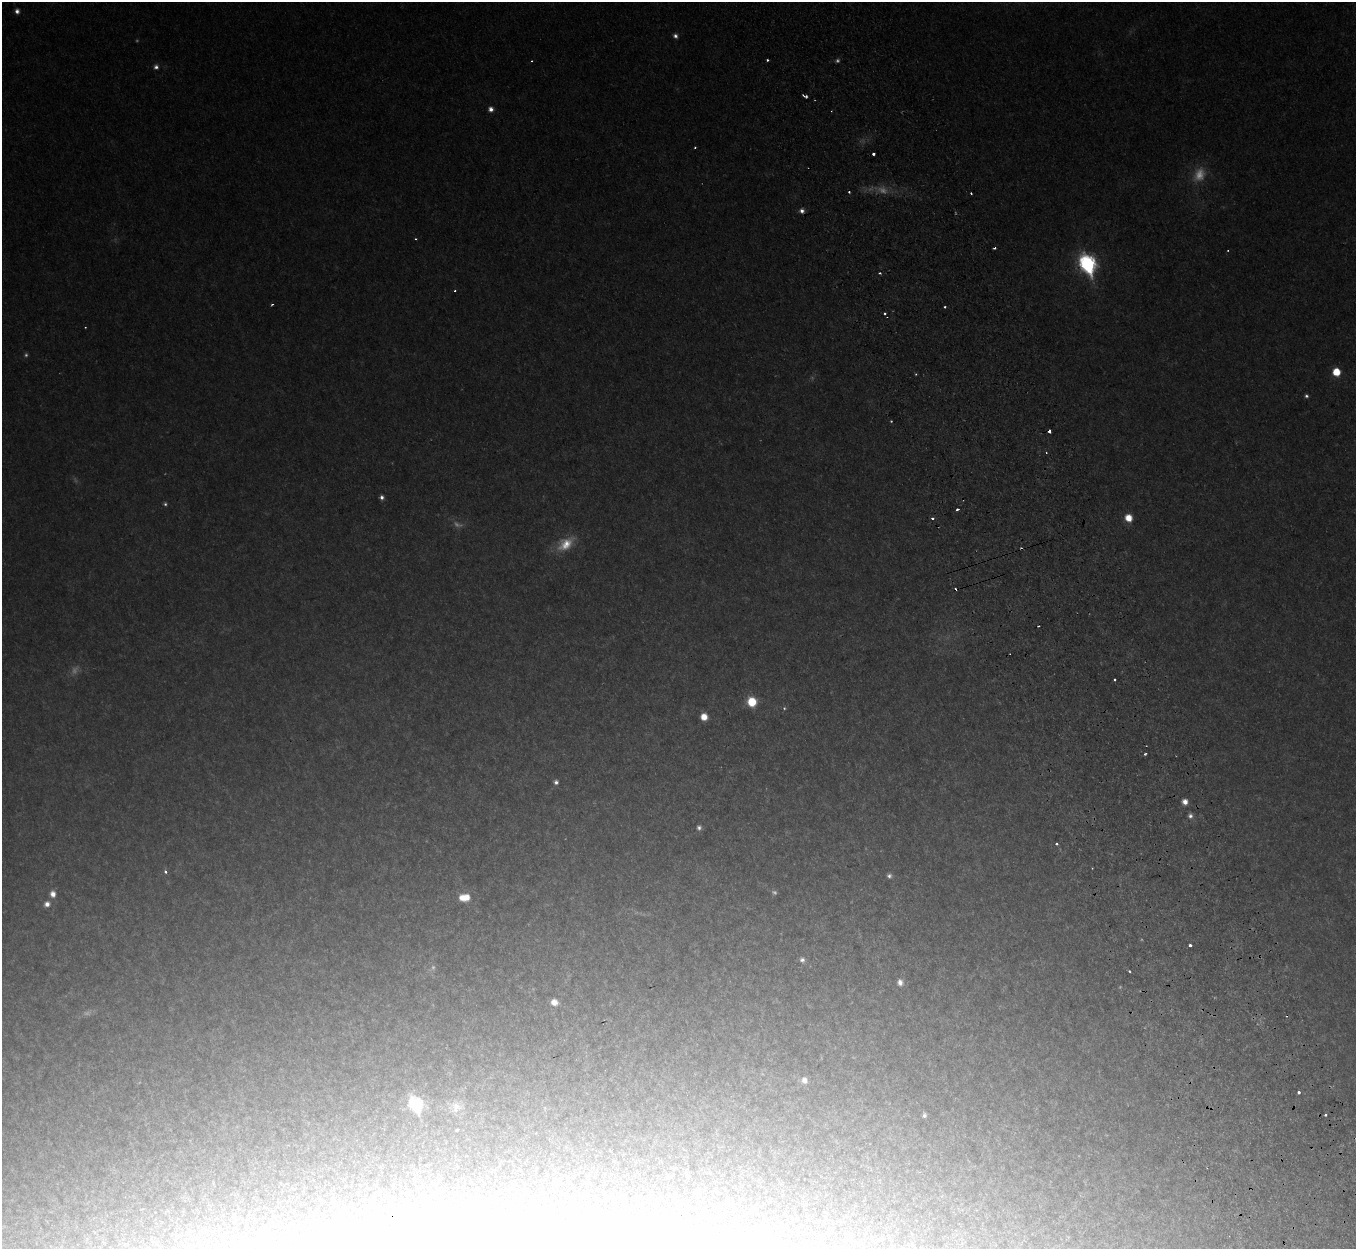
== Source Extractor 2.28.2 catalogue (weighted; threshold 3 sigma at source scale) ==
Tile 6 of 4 x 4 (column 2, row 2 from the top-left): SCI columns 1420-2773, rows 2803-4049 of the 5544 x 5478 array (HDU 1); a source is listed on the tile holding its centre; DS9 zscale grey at full resolution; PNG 1358 x 1251 px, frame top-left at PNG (2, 2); no overlay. Shown black and unused: <1% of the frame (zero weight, under 2 of 3 exposures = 4% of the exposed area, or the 3 px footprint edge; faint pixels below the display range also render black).
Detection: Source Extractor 2.28.2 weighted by HDU 2 'WHT'; one run over the whole footprint, this tile lists its part. Background 0.0525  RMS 0.0098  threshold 0.0443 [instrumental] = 3 sigma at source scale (4.5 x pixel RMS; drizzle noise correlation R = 1.50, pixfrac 1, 0.05/0.05 arcsec/px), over >= 5 px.
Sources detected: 90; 21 too faint to see at this stretch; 2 inside a brighter object's white glare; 11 cosmic-ray / hot-pixel residue — not listed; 1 inside a brighter listed object's ellipse — not listed separately; the other 55 listed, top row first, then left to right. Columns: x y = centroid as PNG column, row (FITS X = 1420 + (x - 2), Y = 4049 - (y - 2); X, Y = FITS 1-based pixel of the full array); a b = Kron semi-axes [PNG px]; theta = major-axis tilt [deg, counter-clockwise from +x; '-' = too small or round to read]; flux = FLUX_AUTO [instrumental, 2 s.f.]
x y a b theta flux
17 11 6 6 - 5.6
675 36 6 5 - 4.9
767 60 3 3 - 3.2
532 61 3 3 - 1.4
156 67 6 6 - 5.2
805 96 6 3 -22 4.1
491 109 6 6 - 7.1
695 147 3 2 - 1.5
874 154 3 3 - 10
802 211 6 5 - 6.1
1087 264 10 8 -65 430
879 273 4 3 - 2.1
455 290 3 3 - 1.8
272 304 4 3 - 1.8
945 307 3 3 - 2.1
885 313 3 3 - 3
85 327 3 2 - 0.99
1336 372 6 6 - 34
916 374 3 3 - 1.3
1306 396 4 4 - 2.8
1049 431 4 4 - 4.3
382 497 5 4 - 4.7
165 504 5 4 - 2.4
957 509 4 3 - 3.9
933 518 4 4 - 2.7
1128 518 7 7 - 18
566 544 26 15 34 31
1114 679 3 3 - 2.6
752 702 8 7 - 40
704 717 6 6 - 16
1145 754 4 3 - 2.1
556 782 5 5 - 4.1
1185 802 6 5 - 9.5
1190 816 7 6 - 4.7
699 828 7 6 - 4.1
1056 844 3 3 - 4.3
165 872 4 3 - 3.7
889 876 6 6 - 3.8
53 894 7 6 - 9.1
467 897 8 6 76 12
47 904 8 7 - 7.6
1190 945 3 3 - 7
802 960 7 6 - 4.6
1129 971 3 2 - 1.4
900 982 8 7 - 7.1
554 1002 7 6 - 11
804 1080 6 6 - 7.5
1298 1092 3 3 - 3.2
415 1104 9 7 -61 190
456 1106 23 17 2 18
924 1115 5 4 - 3
1325 1115 3 3 - 2.5
457 1130 4 4 - 1.8
414 1179 6 4 70 1.3
698 1191 7 4 2 1.8
Overlapping masked pixels (flux is a lower limit): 1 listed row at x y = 1049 431